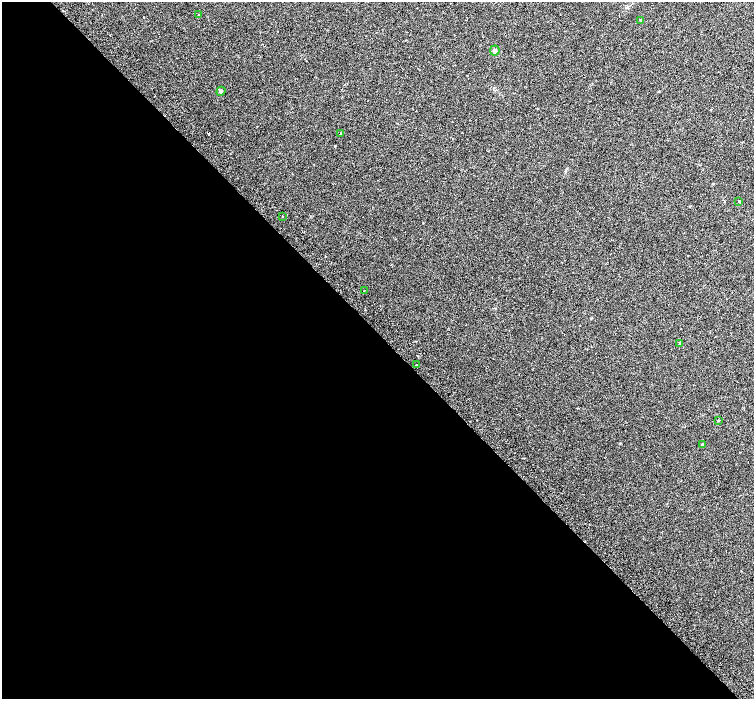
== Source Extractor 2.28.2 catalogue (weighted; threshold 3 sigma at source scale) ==
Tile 9 of 4 x 4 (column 1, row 3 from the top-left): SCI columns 69-1572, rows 1699-3091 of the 6147 x 6119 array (HDU 1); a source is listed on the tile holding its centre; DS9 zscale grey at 2 x 2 block average (1 PNG px = mean of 2 x 2 image px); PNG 756 x 701 px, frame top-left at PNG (2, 2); each listed source drawn as its Kron ellipse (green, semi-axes under 4 px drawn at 4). Shown black and unused: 52% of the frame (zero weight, under 2 of 3 exposures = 4% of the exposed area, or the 3 px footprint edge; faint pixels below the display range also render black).
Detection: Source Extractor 2.28.2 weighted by HDU 2 'WHT'; one run over the whole footprint, this tile lists its part. Background 0.0488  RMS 0.012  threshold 0.0518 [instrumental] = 3 sigma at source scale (4.5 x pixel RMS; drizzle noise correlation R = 1.50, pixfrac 1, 0.0396/0.0396 arcsec/px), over >= 5 px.
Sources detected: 12; all 12 listed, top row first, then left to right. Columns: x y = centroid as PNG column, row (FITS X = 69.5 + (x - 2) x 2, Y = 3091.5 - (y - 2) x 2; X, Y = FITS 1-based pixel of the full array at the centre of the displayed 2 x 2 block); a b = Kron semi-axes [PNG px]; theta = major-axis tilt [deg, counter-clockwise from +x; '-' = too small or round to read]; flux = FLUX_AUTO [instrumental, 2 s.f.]
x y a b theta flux
199 15 3 2 - 1.4
640 20 2 2 - 2.3
495 50 5 4 - 6.1
221 91 5 4 - 4.7
341 133 2 2 - 1.1
739 201 2 2 - 2.2
283 216 2 2 - 2.4
364 291 2 2 - 1.4
680 343 3 3 - 3
416 365 2 2 - 4.5
718 420 3 2 - 1.7
702 445 3 3 - 5.1
Diffuse or blended objects may show on this block-average render without a row.